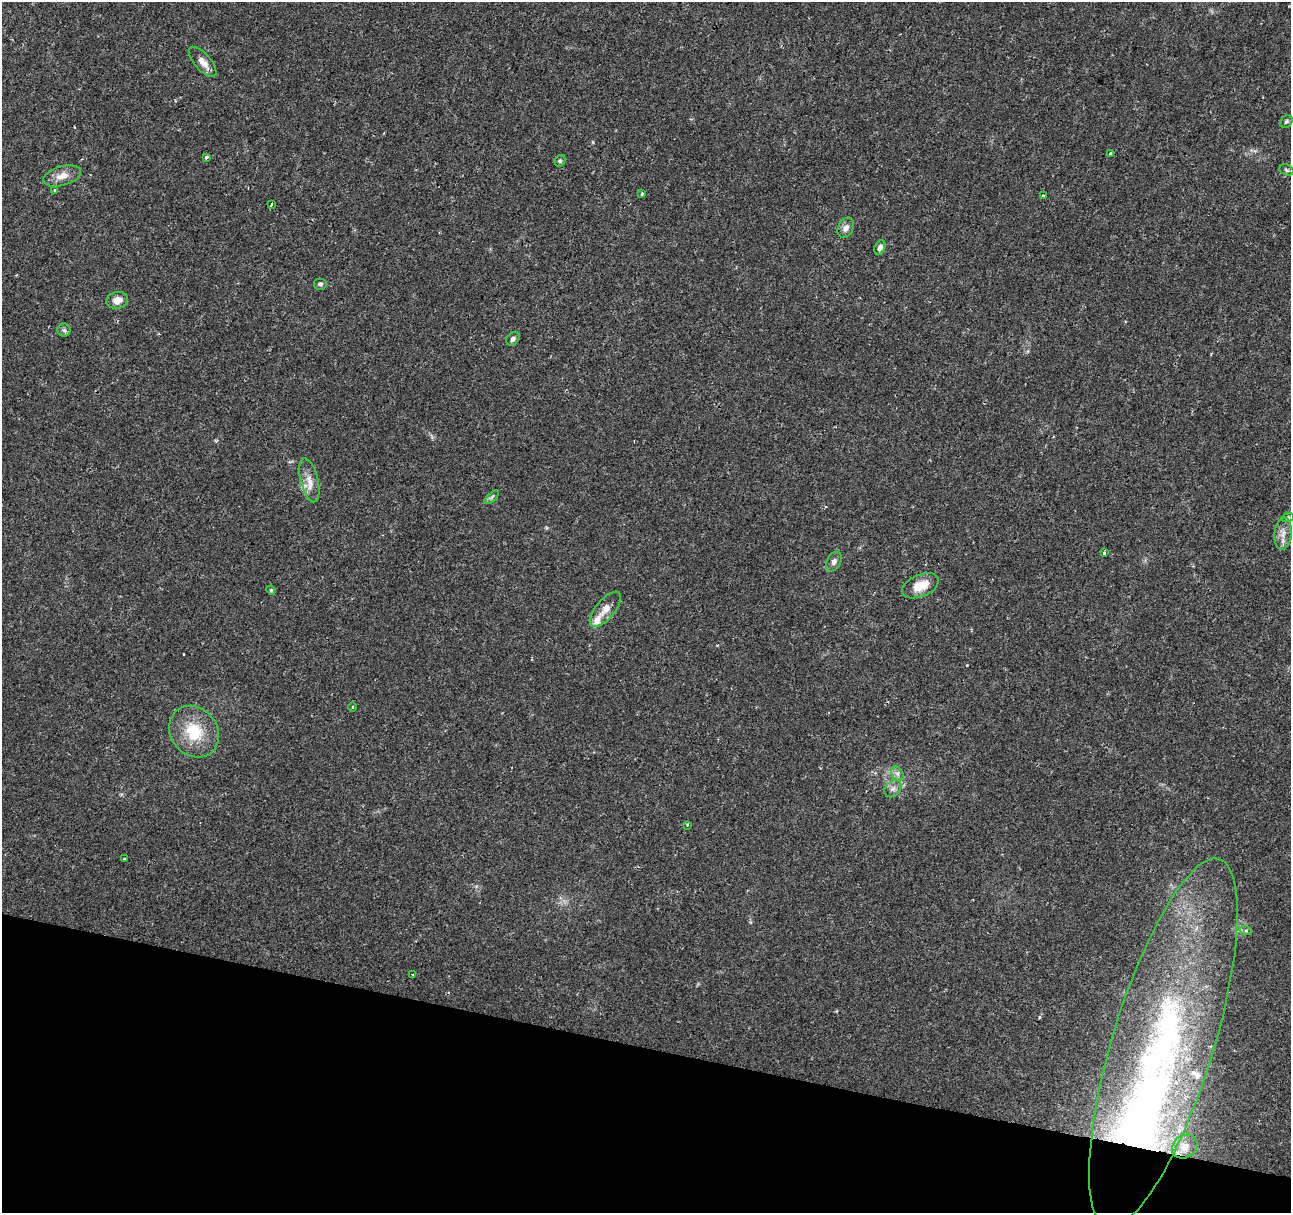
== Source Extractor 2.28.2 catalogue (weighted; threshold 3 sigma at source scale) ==
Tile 15 of 4 x 4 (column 3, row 4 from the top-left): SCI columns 2587-3875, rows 284-1494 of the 5165 x 5346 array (HDU 1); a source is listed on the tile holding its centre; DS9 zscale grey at full resolution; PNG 1293 x 1215 px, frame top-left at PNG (2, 2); each listed source drawn as its Kron ellipse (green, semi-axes under 4 px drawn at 4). Shown black and unused: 14% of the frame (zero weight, under 2 of 3 exposures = <1% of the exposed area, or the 3 px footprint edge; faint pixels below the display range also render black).
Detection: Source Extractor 2.28.2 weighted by HDU 2 'WHT'; one run over the whole footprint, this tile lists its part. Background 0.0365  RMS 0.0038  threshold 0.017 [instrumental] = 3 sigma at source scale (4.5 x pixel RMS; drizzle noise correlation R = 1.50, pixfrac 1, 0.0396/0.0396 arcsec/px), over >= 5 px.
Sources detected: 41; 1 inside a brighter object's white glare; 1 cosmic-ray / hot-pixel residue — neither listed nor drawn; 3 inside a brighter listed object's ellipse — not listed separately; the other 36 listed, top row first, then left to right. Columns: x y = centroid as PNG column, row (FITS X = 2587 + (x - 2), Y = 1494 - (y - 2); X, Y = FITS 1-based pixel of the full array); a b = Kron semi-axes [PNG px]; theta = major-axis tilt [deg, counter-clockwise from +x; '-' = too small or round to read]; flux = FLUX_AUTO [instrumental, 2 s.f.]
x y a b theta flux
203 62 19 8 -49 3.3
1286 121 7 5 44 0.83
1110 154 3 3 - 0.52
206 157 4 3 - 1.1
560 161 6 5 - 0.62
1286 170 7 5 -23 0.71
62 176 19 9 16 3.9
55 190 3 3 - 1.3
642 194 4 3 - 0.49
1043 196 3 3 - 0.43
271 205 4 3 - 2.4
846 228 10 7 65 2
880 247 7 5 64 1.3
320 284 7 6 - 0.9
117 300 11 8 10 3.6
64 330 6 6 - 0.93
513 339 8 5 46 1.1
309 480 22 8 -76 4
492 497 9 4 42 0.84
1288 517 6 4 17 0.55
1283 534 16 8 84 3
1104 553 3 3 - 3.2
834 562 10 7 62 1.4
920 586 19 11 23 6
271 590 5 4 - 0.4
605 609 21 9 50 4.1
352 707 5 3 - 0.32
194 732 27 23 -51 14
897 774 8 5 -59 1.2
893 789 10 7 45 1.6
687 825 3 2 - 0.77
124 858 3 3 - 0.53
1246 931 6 4 -19 0.58
413 975 3 3 - 0.96
1163 1043 192 50 73 190
1185 1147 13 11 34 4